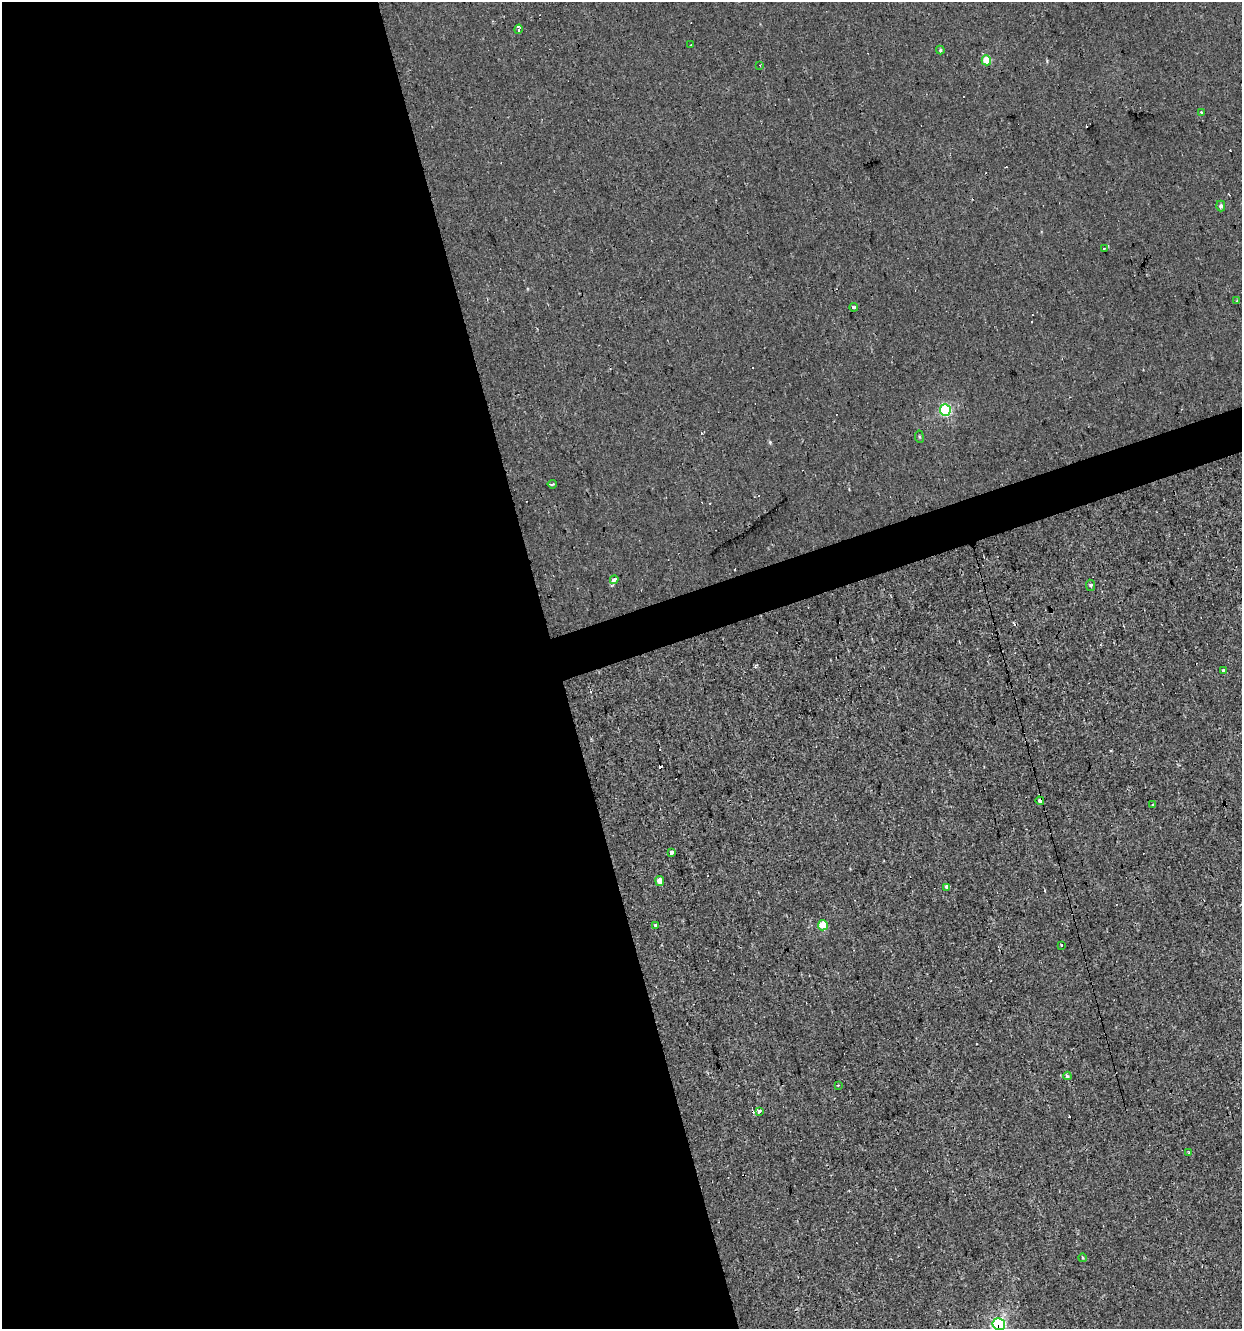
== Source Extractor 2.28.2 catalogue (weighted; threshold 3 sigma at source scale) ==
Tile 9 of 4 x 4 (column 1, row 3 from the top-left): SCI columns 56-1295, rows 1328-2654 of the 5123 x 5308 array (HDU 1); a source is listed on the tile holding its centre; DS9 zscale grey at full resolution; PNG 1244 x 1331 px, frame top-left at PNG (2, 2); each listed source drawn as its Kron ellipse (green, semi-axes under 4 px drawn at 4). Shown black and unused: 47% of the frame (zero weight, under 2 of 3 exposures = <1% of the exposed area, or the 3 px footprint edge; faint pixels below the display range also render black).
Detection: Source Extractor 2.28.2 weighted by HDU 2 'WHT'; one run over the whole footprint, this tile lists its part. Background -2.46e-04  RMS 0.0043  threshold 0.0194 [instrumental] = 3 sigma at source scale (4.5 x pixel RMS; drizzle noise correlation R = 1.50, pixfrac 1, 0.0396/0.0396 arcsec/px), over >= 5 px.
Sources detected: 43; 13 cosmic-ray / hot-pixel residue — neither listed nor drawn; the other 30 listed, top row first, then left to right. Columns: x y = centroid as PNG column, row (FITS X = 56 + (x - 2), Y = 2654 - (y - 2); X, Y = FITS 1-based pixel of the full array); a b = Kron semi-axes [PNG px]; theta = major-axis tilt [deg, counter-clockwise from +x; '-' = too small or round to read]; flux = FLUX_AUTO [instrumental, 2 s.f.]
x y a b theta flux
518 29 5 3 - 1.9
691 45 3 2 - 0.56
940 50 4 4 - 0.6
986 60 5 4 - 12
760 65 3 3 - 0.63
1201 113 3 2 - 0.67
1221 206 5 4 - 1.2
1104 248 3 2 - 0.48
1237 301 3 3 - 0.55
854 307 4 3 - 1.5
945 410 6 5 - 36
919 437 6 3 -81 0.49
552 484 5 2 - 0.95
614 580 4 3 - 4.7
1090 585 6 4 -84 0.65
1223 670 3 3 - 3.1
1040 801 4 4 - 6.5
1152 805 3 2 - 0.35
672 852 3 3 - 4.6
660 881 5 4 - 3.5
947 887 4 3 - 21
656 925 3 3 - 18
823 925 5 5 - 8.4
1062 945 3 3 - 1.5
1067 1076 4 3 - 1.2
838 1085 3 2 - 0.69
759 1111 3 3 - 1.4
1189 1153 3 2 - 0.48
1083 1258 4 3 - 0.56
999 1324 6 6 - 54
Overlapping masked pixels (flux is a lower limit): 2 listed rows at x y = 1040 801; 999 1324
Isophote crosses this tile's border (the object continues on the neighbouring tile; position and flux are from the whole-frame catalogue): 1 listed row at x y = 999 1324